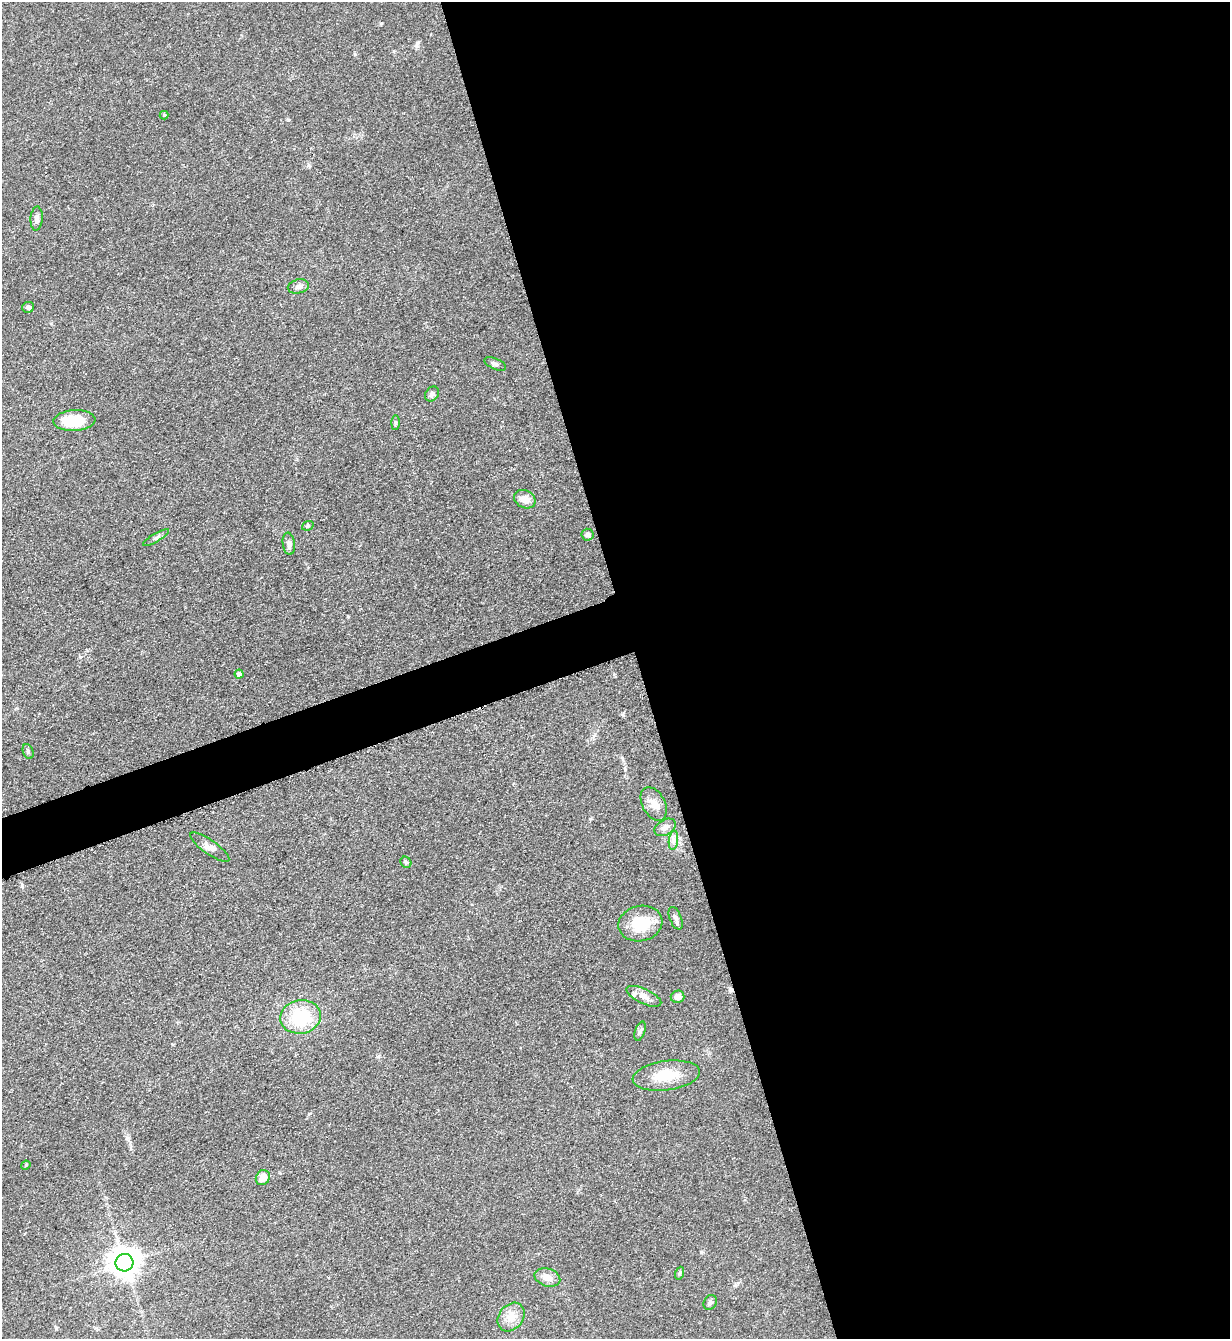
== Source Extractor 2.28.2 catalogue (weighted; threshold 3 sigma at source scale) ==
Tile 8 of 4 x 4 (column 4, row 2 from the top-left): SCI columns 3968-5195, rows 2684-4020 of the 5351 x 5363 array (HDU 1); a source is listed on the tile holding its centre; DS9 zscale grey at full resolution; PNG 1232 x 1341 px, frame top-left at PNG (2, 2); each listed source drawn as its Kron ellipse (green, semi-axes under 4 px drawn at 4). Shown black and unused: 50% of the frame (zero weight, under 3 of 5 exposures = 1% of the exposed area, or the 3 px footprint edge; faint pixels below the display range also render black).
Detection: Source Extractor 2.28.2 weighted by HDU 2 'WHT'; one run over the whole footprint, this tile lists its part. Background 0.0603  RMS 0.0063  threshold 0.0283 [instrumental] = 3 sigma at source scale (4.5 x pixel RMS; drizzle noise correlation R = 1.50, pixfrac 1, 0.05/0.05 arcsec/px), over >= 5 px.
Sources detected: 36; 1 cosmic-ray / hot-pixel residue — neither listed nor drawn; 1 inside a brighter listed object's ellipse — not listed separately; the other 34 listed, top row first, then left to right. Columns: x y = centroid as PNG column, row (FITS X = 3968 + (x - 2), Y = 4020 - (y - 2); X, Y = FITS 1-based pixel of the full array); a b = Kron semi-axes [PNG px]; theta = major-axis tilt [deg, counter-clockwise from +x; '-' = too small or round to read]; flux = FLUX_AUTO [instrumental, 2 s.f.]
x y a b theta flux
164 115 4 4 - 0.62
37 219 12 6 86 2.7
298 286 11 7 13 2.3
28 307 6 5 - 1.6
495 364 11 5 -23 1.9
432 394 8 6 52 1.7
74 421 21 10 4 20
395 423 7 4 90 0.94
525 499 11 8 -25 6
308 526 6 4 21 0.85
588 535 6 6 - 1.7
156 538 15 4 31 1.6
289 544 11 6 -82 2.3
239 674 4 4 - 2.5
28 751 7 5 -65 1.1
654 804 18 11 -62 6.1
665 827 11 7 30 3.3
673 840 9 4 82 2.3
210 847 23 7 -35 4.1
406 862 6 5 - 0.92
676 918 12 6 -69 2.4
640 923 22 17 12 20
644 996 19 7 -25 4.7
678 997 7 6 - 3.7
300 1017 21 16 9 30
640 1031 10 5 71 1.7
666 1076 34 14 7 17
26 1165 5 3 - 0.62
263 1178 8 7 - 6.6
124 1263 9 9 - 950
680 1273 6 4 71 0.88
547 1277 13 8 -16 5.4
710 1302 8 6 56 1.4
511 1317 15 12 52 7.4
Unlisted compact peaks at least as high as the median listed source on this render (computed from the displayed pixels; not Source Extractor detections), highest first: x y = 381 23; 355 54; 288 120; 623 715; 22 885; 418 42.